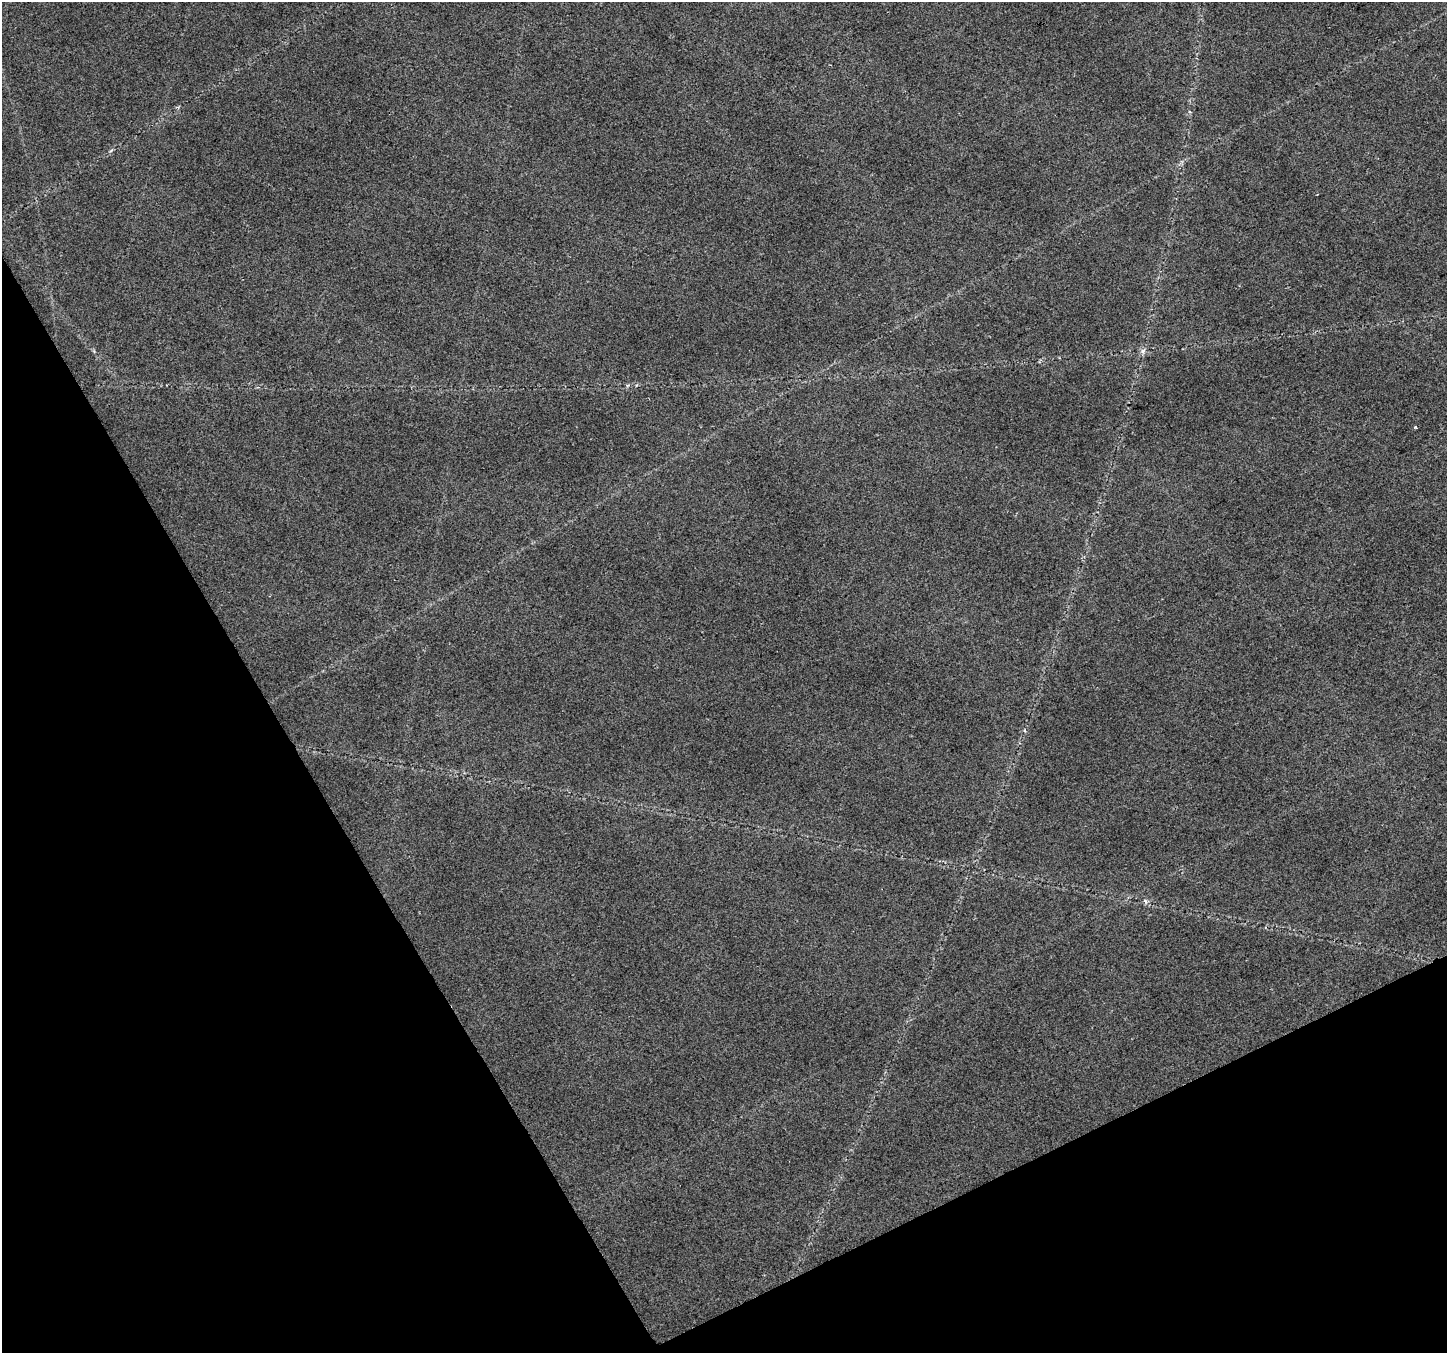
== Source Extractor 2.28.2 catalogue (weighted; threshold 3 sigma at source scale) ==
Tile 14 of 4 x 4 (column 2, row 4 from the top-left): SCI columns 1448-2892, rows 163-1513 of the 5783 x 5668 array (HDU 1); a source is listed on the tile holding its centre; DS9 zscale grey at full resolution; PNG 1449 x 1355 px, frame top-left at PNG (2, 2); no overlay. Shown black and unused: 27% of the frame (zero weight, under 2 of 3 exposures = <1% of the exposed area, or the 3 px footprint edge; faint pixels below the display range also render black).
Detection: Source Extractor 2.28.2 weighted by HDU 2 'WHT'; one run over the whole footprint, this tile lists its part. Background 0.0539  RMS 0.0093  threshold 0.0421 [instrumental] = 3 sigma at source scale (4.5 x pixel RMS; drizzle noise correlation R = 1.50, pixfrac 1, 0.0396/0.0396 arcsec/px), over >= 5 px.
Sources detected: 3; all 3 listed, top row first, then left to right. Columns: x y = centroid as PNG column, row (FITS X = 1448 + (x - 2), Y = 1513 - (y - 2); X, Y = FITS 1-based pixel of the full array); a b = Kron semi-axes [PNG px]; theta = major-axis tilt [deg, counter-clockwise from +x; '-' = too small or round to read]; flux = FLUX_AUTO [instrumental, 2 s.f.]
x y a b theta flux
1143 351 8 6 89 3.2
1415 427 3 3 - 1.1
1145 901 6 4 -46 2